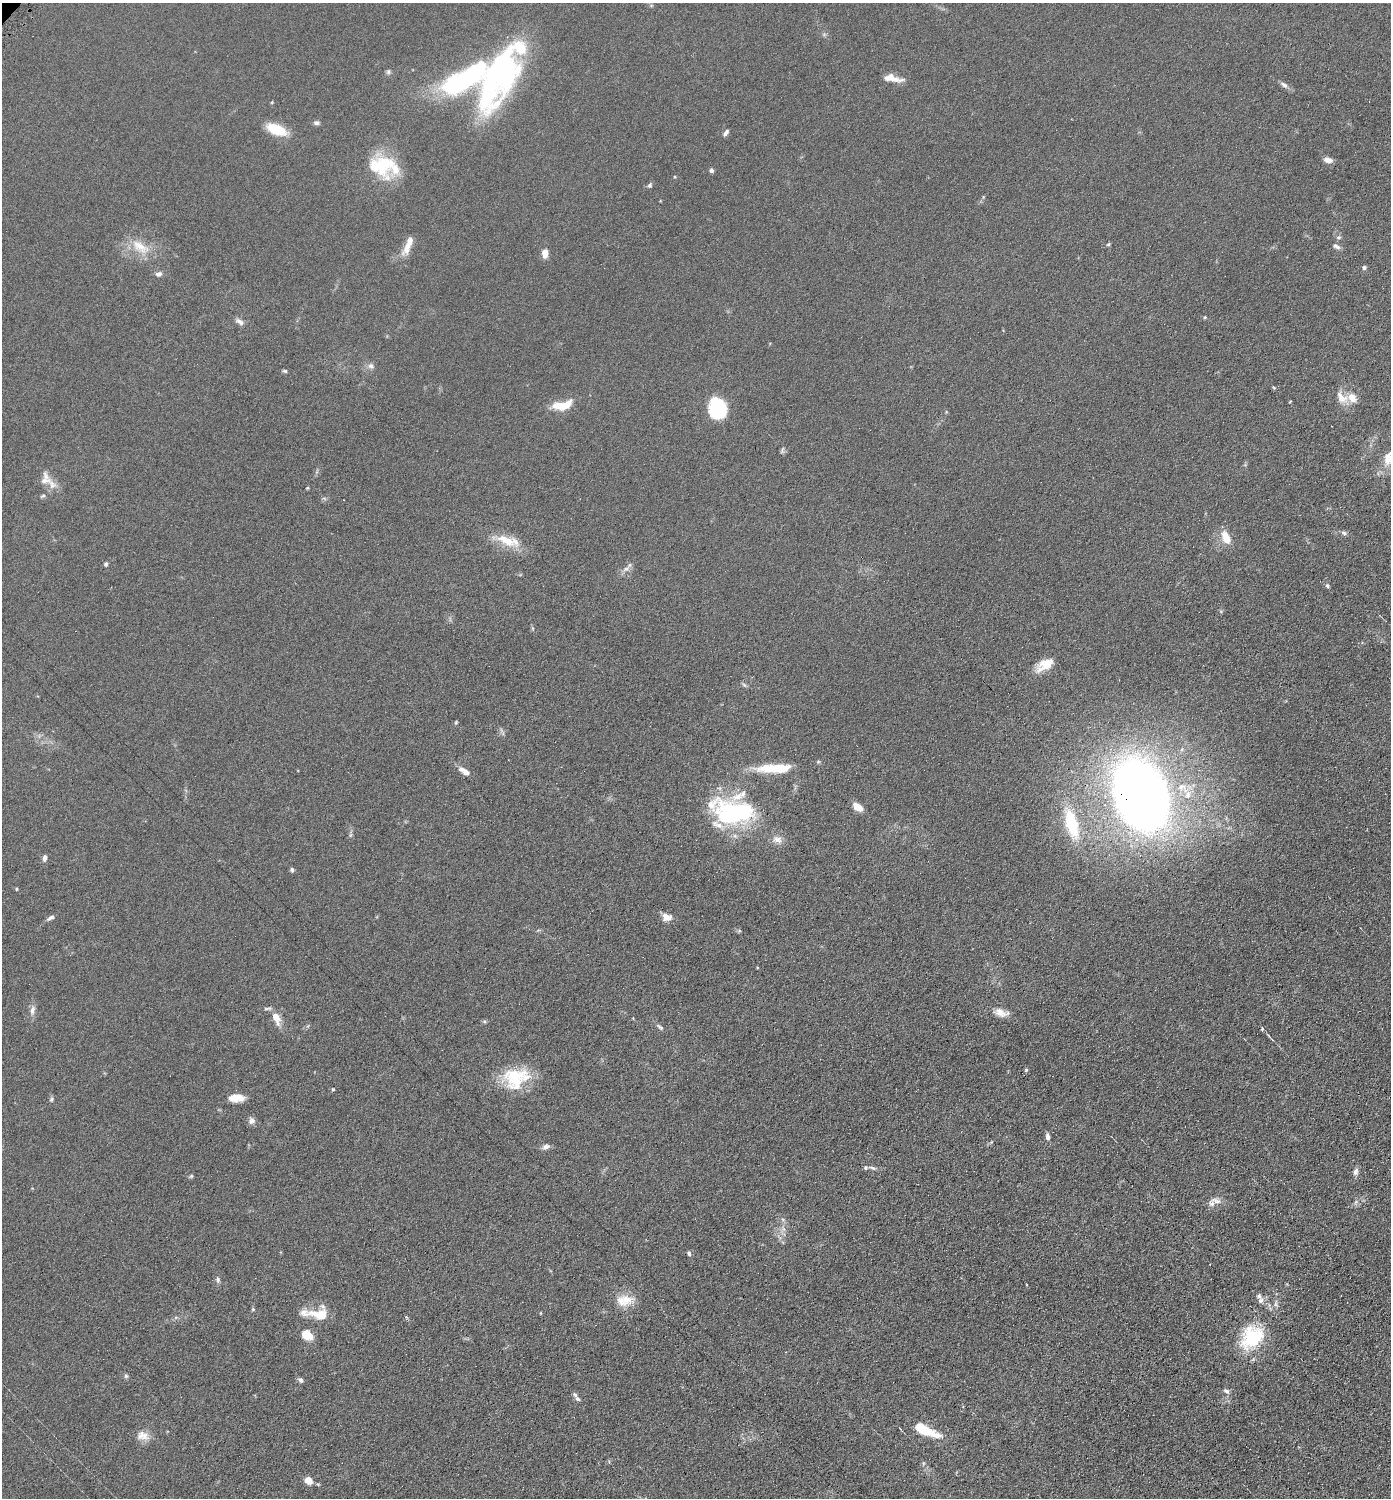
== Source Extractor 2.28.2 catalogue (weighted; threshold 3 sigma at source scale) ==
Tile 6 of 4 x 4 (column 2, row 2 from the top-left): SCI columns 1542-2930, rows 3001-4496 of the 6003 x 6002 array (HDU 1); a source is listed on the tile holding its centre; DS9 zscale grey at full resolution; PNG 1393 x 1500 px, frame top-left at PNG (2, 3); no overlay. Shown black and unused: <1% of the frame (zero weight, under 4 of 8 exposures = <1% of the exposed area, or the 3 px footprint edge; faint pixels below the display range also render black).
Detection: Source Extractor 2.28.2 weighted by HDU 2 'WHT'; one run over the whole footprint, this tile lists its part. Background 0.0917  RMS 0.0078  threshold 0.0321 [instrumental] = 3 sigma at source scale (4.09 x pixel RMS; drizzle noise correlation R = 1.36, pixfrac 0.8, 0.05/0.05 arcsec/px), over >= 5 px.
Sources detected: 113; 1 inside a brighter object's white glare — not listed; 16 inside a brighter listed object's ellipse — not listed separately; the other 96 listed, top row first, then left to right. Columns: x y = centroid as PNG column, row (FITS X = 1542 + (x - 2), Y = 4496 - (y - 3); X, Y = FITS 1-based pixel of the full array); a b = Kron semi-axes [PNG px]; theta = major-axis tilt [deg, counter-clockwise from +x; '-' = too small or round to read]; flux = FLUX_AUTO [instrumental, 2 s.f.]
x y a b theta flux
388 72 7 5 76 1.5
501 75 71 33 62 190
891 76 25 8 -26 7.3
1284 85 11 6 -33 2.8
272 102 5 3 - 0.61
316 123 8 5 0 1.9
276 129 21 10 -22 20
726 132 8 5 53 2.1
1328 160 10 6 -17 4.7
382 165 33 27 -21 38
711 170 4 4 - 2
649 185 7 5 57 1.5
983 197 6 4 73 0.79
1339 237 7 5 2 1.5
1108 244 5 4 - 0.92
408 245 28 8 67 9.1
1336 246 11 6 -33 2.3
140 247 32 14 -31 16
545 253 10 7 -89 5.7
1364 267 6 5 - 1.4
159 274 8 6 14 2.6
1205 317 5 4 - 0.79
240 322 13 6 -31 3.2
371 366 9 8 - 2.7
285 371 6 4 -14 1.2
1274 388 5 4 - 0.8
1341 397 21 13 -49 8.7
1290 401 3 3 - 0.63
560 406 16 9 -2 15
717 408 19 16 -82 47
1389 458 22 18 -71 16
52 484 24 9 -61 7.7
307 488 5 3 - 0.66
43 496 7 4 26 1.2
1344 533 8 5 -23 1.7
1226 538 17 9 -67 10
506 540 33 12 -24 17
106 564 5 5 - 1.2
626 569 11 6 32 3.3
1327 586 5 4 - 1.5
532 628 6 4 -71 0.91
1044 665 23 11 32 11
744 685 8 4 -45 1.3
456 723 5 4 - 0.85
775 768 39 9 2 27
464 771 15 6 -37 5.6
1141 795 47 32 -69 970
1188 795 13 8 74 7
858 807 12 7 -35 6.7
733 811 48 27 -4 100
1072 824 24 9 -74 44
777 840 15 11 -7 5.8
45 858 8 5 78 2.5
292 870 5 5 - 1.5
16 889 4 3 - 0.62
666 917 11 10 - 6.2
50 918 11 5 32 2.2
32 1010 13 7 76 3.8
1001 1013 21 10 -12 6.8
276 1018 18 8 -68 8.3
484 1021 6 4 -19 1
660 1027 11 5 -35 1.9
1262 1029 5 4 - 1.1
1026 1070 5 4 - 1
515 1076 40 20 17 31
333 1089 4 4 - 0.71
236 1098 17 8 1 9.1
51 1099 7 6 - 1.3
251 1121 8 8 - 3.3
1048 1137 9 6 -82 2.5
991 1142 5 3 - 0.71
546 1147 10 6 24 2.8
872 1168 10 4 -23 1.7
1356 1171 11 6 72 2.8
191 1176 6 5 - 0.98
1216 1201 16 9 -12 4.9
1356 1202 7 6 - 1.8
783 1228 7 4 -71 1.8
689 1253 6 5 - 1.4
218 1280 9 5 -73 1.8
1261 1300 8 8 - 3
625 1301 26 13 9 13
1276 1304 11 5 90 2.4
253 1309 5 5 - 0.88
540 1313 5 3 - 0.54
319 1315 26 16 -5 17
307 1335 11 9 -30 13
1252 1337 27 21 53 47
126 1376 6 6 - 1.2
301 1380 7 5 -59 1.7
1226 1391 9 6 -30 2.1
577 1399 9 6 -38 2.2
922 1429 19 9 -27 22
143 1436 18 12 -7 7.1
923 1463 6 4 89 0.98
308 1480 8 6 -29 7.7
Overlapping masked pixels (flux is a lower limit): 1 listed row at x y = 1141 795
Isophote crosses this tile's border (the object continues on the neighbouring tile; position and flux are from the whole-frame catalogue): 1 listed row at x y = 1389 458